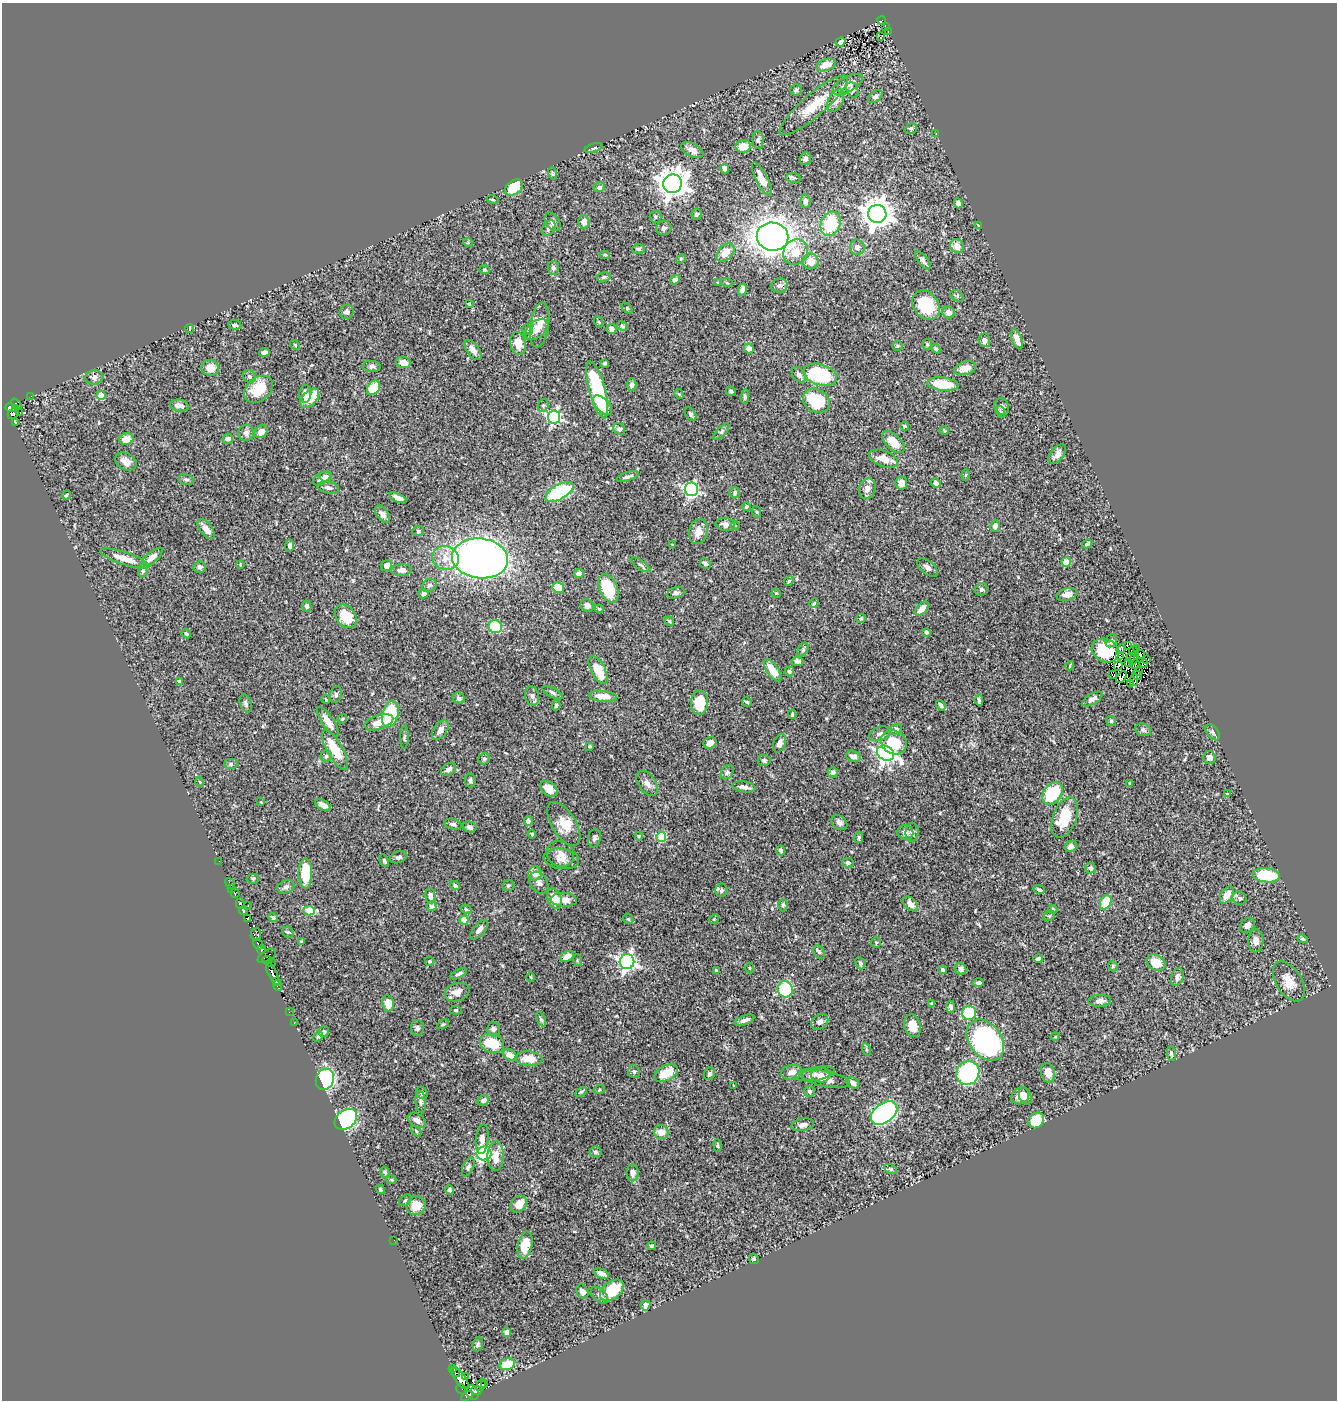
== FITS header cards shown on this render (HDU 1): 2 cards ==
NAXIS1  =                 1335
NAXIS2  =                 1398

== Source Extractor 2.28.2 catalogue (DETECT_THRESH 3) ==
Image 1335 x 1398 px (HDU 1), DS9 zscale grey, 1 PNG px = 1 image px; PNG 1339 x 1402 px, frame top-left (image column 1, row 1398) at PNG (2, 3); each listed source drawn as its Kron ellipse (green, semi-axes under 4 px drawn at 4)
Background 0.523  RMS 0.023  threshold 0.0688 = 3 sigma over >= 5 px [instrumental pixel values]
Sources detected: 451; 5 with non-positive FLUX_AUTO (blend fragments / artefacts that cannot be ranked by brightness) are neither listed nor drawn; the other 446 listed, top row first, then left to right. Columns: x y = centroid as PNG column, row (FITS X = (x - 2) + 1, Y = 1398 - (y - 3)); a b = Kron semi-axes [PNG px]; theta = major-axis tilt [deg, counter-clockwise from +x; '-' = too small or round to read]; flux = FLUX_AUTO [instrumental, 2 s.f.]
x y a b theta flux
881 20 4 2 - 2.6
885 27 3 3 - 18
888 32 3 2 - 4.2
881 37 3 2 - 1.7
840 42 5 4 - 4.3
826 65 10 6 18 22
848 84 17 7 29 16
796 90 6 5 - 2.4
852 90 8 5 -67 5.2
875 96 8 5 39 4.3
836 101 12 7 61 10
814 105 43 11 41 43
911 129 6 5 - 2.9
936 133 3 2 - 1.8
758 140 9 5 -90 3.1
743 146 7 6 - 15
593 148 9 4 16 3.5
692 150 12 6 -27 9.4
805 159 6 5 - 6.6
725 168 5 4 - 5
552 173 6 4 -72 2.1
794 178 7 5 -9 2.5
762 179 18 6 -63 19
673 184 9 9 - 2000
514 187 10 7 36 42
599 187 6 5 - 4.2
493 200 6 3 -19 1.5
805 201 7 5 -88 5.4
958 203 5 4 - 4.8
697 214 5 5 - 2.9
877 214 9 9 - 2400
655 217 6 6 - 2.8
552 222 10 6 -56 5.9
584 222 6 5 - 11
830 224 12 9 70 74
978 225 4 2 - 1.2
549 228 8 6 55 5
664 228 8 7 - 4.4
773 237 16 14 -10 1600
468 243 5 3 - 1.4
957 246 7 6 - 14
857 247 8 7 - 7
638 249 6 5 - 2.9
796 252 13 12 - 21
725 253 11 7 48 20
605 255 5 4 - 2
681 259 5 4 - 1.7
923 260 11 5 -51 6.7
811 261 8 7 - 18
553 268 7 5 -86 3.7
484 270 5 4 - 1.9
604 277 7 5 17 2.8
675 280 5 4 - 4.5
718 283 3 3 - 1.5
727 283 6 4 -19 1.6
779 285 8 7 - 4.3
742 290 6 4 78 6.1
957 296 7 5 -30 2.5
469 304 3 3 - 1.1
926 305 16 12 -55 65
627 308 6 4 -47 1.8
347 312 7 7 - 4.6
949 312 6 6 - 9.3
599 322 6 4 -71 1.5
235 325 6 4 -6 3
540 325 22 9 82 20
622 326 6 4 -28 1.9
190 328 4 2 - 1.6
527 329 5 5 - 2.4
537 329 13 8 37 19
611 329 5 5 - 6
1017 339 10 5 -70 15
984 340 7 6 - 6.5
518 343 11 8 -80 19
927 344 5 4 - 2.2
295 345 6 4 -47 1.9
898 346 5 5 - 1.8
749 348 5 4 - 9.4
936 349 5 4 - 3
473 350 12 6 -53 7.8
265 352 5 4 - 5.1
403 362 7 5 -12 12
605 363 4 3 - 2.7
372 366 9 5 -4 4.8
210 368 8 8 - 16
965 368 11 6 16 16
799 375 8 6 -52 5.8
820 375 17 10 -19 120
249 376 7 6 - 3.4
94 377 9 7 7 5.7
943 384 16 6 -7 48
632 385 6 5 - 4.8
374 388 8 6 51 36
258 389 16 11 41 36
597 390 29 8 -75 150
731 391 5 4 - 2.3
305 394 9 6 84 8.6
679 394 5 4 - 1.7
101 395 4 4 - 20
31 396 2 2 - 2.6
745 397 7 4 85 3
310 398 11 7 47 32
816 401 14 11 -31 79
16 404 6 3 -49 24
543 405 6 5 - 2.8
603 405 12 6 -47 20
179 406 9 6 -11 8.6
1002 407 8 7 - 3.9
11 408 6 4 -16 51
15 409 4 4 - 82
20 412 2 2 - 4.5
1001 412 6 4 -70 1.8
13 414 5 4 - 26
691 414 7 5 -54 3.2
554 417 6 6 - 300
15 423 4 3 - 32
904 426 4 4 - 2.3
619 429 6 5 - 4.5
944 431 5 3 - 1.8
261 432 7 5 40 11
721 432 10 4 45 3.2
246 433 8 8 - 6.4
126 439 7 5 19 21
228 439 5 5 - 4.6
893 442 14 7 -45 23
1057 454 11 6 52 8.7
883 459 15 8 -19 18
126 461 11 8 -29 12
965 475 6 4 87 1.7
326 476 6 5 - 4.6
628 477 11 3 17 4.5
322 478 9 5 32 8.2
186 480 7 5 -13 3.2
901 483 6 6 - 11
936 483 5 4 - 5.7
328 488 11 5 -11 6
867 488 10 8 70 10
691 489 7 6 - 310
559 492 15 7 29 130
735 493 5 5 - 3
66 495 5 3 - 1.9
398 498 9 4 -22 11
746 507 4 4 - 2.5
757 512 6 3 -71 1.7
382 514 10 6 -53 9.1
725 524 9 6 -7 8.4
735 526 4 3 - 1.3
995 526 6 4 77 6.8
206 529 11 6 -52 12
418 531 6 5 - 2.4
698 532 12 9 77 14
1087 544 5 3 - 2.5
290 545 6 4 82 4.4
672 545 4 4 - 1.4
125 558 25 6 -18 21
151 558 14 5 40 13
445 558 13 11 -17 19
480 558 28 20 -7 940
1066 562 4 4 - 36
705 563 6 5 - 4
240 564 4 2 - 1.2
640 565 11 4 -33 3.6
387 566 6 5 - 9
200 567 6 6 - 4.5
928 568 12 6 -38 6.5
402 570 10 6 2 7.4
143 571 7 5 80 3.1
579 574 5 4 - 7.3
789 581 5 4 - 1.8
429 585 7 6 - 4.3
558 587 6 5 - 35
608 588 15 9 -66 72
981 589 6 6 - 4.2
676 593 9 5 14 4.3
776 593 5 4 - 1.5
424 594 5 4 - 4.6
1067 594 10 6 13 8.7
814 603 5 4 - 1.6
307 606 5 4 - 3.5
587 606 7 6 - 7.8
922 608 8 5 47 13
599 609 4 4 - 1.6
346 616 13 9 -51 28
861 618 5 4 - 2
669 621 5 4 - 1.6
495 627 7 6 - 56
926 632 3 3 - 3.6
186 634 5 3 - 2.4
1111 641 7 5 62 3.4
1127 646 2 2 - 0.49
1137 648 3 2 - 4.2
1121 649 5 4 - 3.8
803 650 7 5 63 2.8
1105 650 14 11 -26 56
1133 650 4 2 - 2.9
1141 654 4 3 - 2
1119 656 3 2 - 0.98
1130 657 3 2 - 1.8
1134 658 7 3 61 1.2
1147 660 3 2 - 400
797 661 6 4 -8 4.3
1129 662 2 2 - 1.7
1144 663 4 2 - 0.98
1135 664 5 2 - 0.95
1070 666 5 3 - 1.6
1118 666 5 2 - 1.9
598 670 15 7 -62 35
772 670 13 5 -55 27
789 671 5 4 - 3.7
1138 671 2 2 - 2.5
1113 675 4 2 - 2.3
1137 675 5 2 - 2.6
1121 677 7 3 48 4.4
1134 680 6 2 80 1.8
179 682 4 3 - 4.8
1131 684 3 2 - 1.1
552 692 11 4 -28 4.1
336 695 8 6 72 4.4
532 696 10 7 -76 5.5
603 696 14 5 -5 19
459 698 6 5 - 4.6
1092 699 11 5 32 8.1
326 700 4 3 - 1.5
979 700 6 3 -83 3.1
747 702 5 4 - 1.9
246 703 9 5 -72 4.1
699 703 12 8 88 35
556 705 5 4 - 2.2
941 705 6 4 -52 3.6
390 714 14 8 75 89
792 714 4 3 - 2.1
342 719 5 3 - 1.6
1111 721 5 5 - 2.5
328 722 17 6 -57 15
379 722 15 7 18 16
896 729 6 5 - 4.4
440 730 11 6 53 9.2
1143 730 8 6 -20 4.4
1213 732 9 5 -53 3.8
880 734 11 7 19 5.8
404 737 12 3 87 2.5
894 742 13 11 -25 49
710 743 6 5 - 10
780 743 10 6 68 9.3
590 746 3 2 - 1.5
335 750 23 7 -60 41
885 753 9 7 -30 630
326 756 5 5 - 2.6
853 756 7 5 -17 7.5
1210 757 6 6 - 6.8
484 759 6 5 - 2.7
764 760 6 5 - 3.6
231 764 7 5 0 2.7
449 769 8 5 35 5.4
727 772 7 6 - 3.1
833 772 5 5 - 4.7
470 780 7 5 -82 4.3
200 782 5 3 - 1.3
647 783 14 8 -57 9.2
1130 784 4 3 - 2.6
744 787 11 5 -8 8.1
549 789 10 6 -39 15
1053 794 12 8 53 80
1227 794 3 3 - 1.7
261 802 3 3 - 1
323 805 8 5 -29 8.7
1065 818 21 11 70 47
528 821 5 4 - 4.2
839 823 9 6 -40 5.5
453 824 9 5 -13 4
564 824 25 12 -58 27
470 827 7 5 -16 6.9
905 832 8 7 - 11
912 832 9 6 86 4.1
532 834 4 3 - 2.4
639 836 4 3 - 1.9
661 837 5 5 - 73
859 837 5 4 - 2.5
594 838 9 6 79 4
1071 846 6 5 - 6.6
781 850 5 4 - 4.2
560 854 14 12 -30 13
399 857 9 5 20 3.7
561 859 18 10 -8 13
219 861 2 2 - 3.4
384 861 6 4 -64 2.5
848 863 6 5 - 3.6
1090 868 5 5 - 4.5
535 873 7 6 - 17
305 874 15 6 90 47
1266 875 13 7 -5 72
253 879 5 5 - 2.3
539 883 11 8 -59 7.2
230 884 6 3 -54 15
455 885 5 3 - 2.4
508 885 6 5 - 2.6
286 887 9 6 21 4.4
232 888 3 2 - 3.3
721 890 7 6 - 4.3
1039 890 5 3 - 3.1
235 893 5 4 - 48
1227 895 9 5 57 17
430 896 7 5 -86 6.7
1239 898 7 6 - 4.1
554 899 10 7 -72 25
564 900 13 7 -2 14
1106 902 7 5 60 55
240 904 5 3 - 81
911 904 9 6 -44 9.8
783 905 6 4 89 2.7
248 906 2 2 - 6.4
432 906 5 4 - 6.2
466 909 6 4 -29 2.1
1053 909 5 4 - 2
243 911 4 3 - 90
309 911 6 4 -2 59
1049 916 6 4 41 2.1
248 918 4 2 - 39
273 918 5 4 - 2.6
628 919 5 4 - 1.9
714 919 5 4 - 1.7
464 920 4 4 - 27
1247 925 8 6 46 7.6
479 930 12 5 50 7.8
288 932 6 5 - 2.2
256 934 6 5 - 34
1303 939 5 4 - 2.4
1256 941 11 7 88 9.2
301 942 3 3 - 2.4
876 942 5 4 - 2.1
258 944 6 3 -59 68
261 950 5 4 - 85
819 952 7 5 -59 3
267 956 10 5 30 29
567 956 7 5 32 7.4
1038 959 5 4 - 3.4
267 960 5 2 - 18
577 960 6 4 -73 1.8
430 961 5 4 - 1.9
271 962 2 2 - 8.5
627 962 7 7 - 540
860 963 6 4 -65 3.8
1156 963 10 7 -30 25
1113 966 5 4 - 1.9
750 968 5 3 - 1.3
961 969 6 5 - 6.5
716 970 4 3 - 2.1
942 970 4 4 - 3.1
273 974 13 3 -64 150
459 974 9 3 26 4.3
531 977 4 3 - 1.1
1177 977 9 6 72 5.9
1289 981 22 12 -57 21
276 982 4 3 - 29
979 983 5 4 - 4.5
277 985 6 3 -68 41
785 989 8 7 - 78
457 992 12 9 18 15
1100 1001 11 6 3 7.3
388 1003 8 5 -81 29
931 1004 4 3 - 2.7
950 1007 6 4 87 3.9
456 1010 6 4 -8 2
289 1012 2 2 - 1.1
969 1013 7 7 - 63
541 1019 7 4 -64 3.2
745 1020 10 4 20 6
820 1022 9 7 35 6.3
294 1023 2 2 - 1.8
443 1024 6 4 28 2.3
912 1026 11 8 -75 21
417 1028 8 6 -88 4.3
493 1029 7 6 - 3.8
324 1032 5 5 - 3.9
318 1037 5 4 - 2.3
1055 1037 5 3 - 1.2
985 1040 23 16 -53 340
492 1043 12 9 -21 40
866 1049 6 4 -72 2.2
1171 1054 7 4 -79 2.7
510 1055 7 5 -28 14
529 1059 13 7 -5 24
634 1071 6 5 - 3.3
792 1072 10 7 10 10
666 1073 13 7 28 34
968 1073 12 11 - 240
1048 1073 10 7 -78 14
709 1074 6 5 - 3.9
815 1074 20 6 10 9
821 1075 10 7 -4 7.1
325 1079 11 9 67 230
826 1079 25 7 -11 16
853 1083 7 5 -35 6.9
734 1085 3 2 - 1.4
599 1090 6 3 19 1.7
810 1091 6 5 - 3.2
581 1092 6 4 29 2.2
422 1093 6 5 - 4.5
1020 1096 9 8 - 13
1025 1096 9 6 -68 9.3
483 1100 6 5 - 6.2
421 1102 11 5 -82 4.1
884 1113 15 9 36 410
346 1119 12 9 39 250
417 1120 10 6 -33 7
1036 1120 9 7 40 53
803 1125 11 6 11 7.1
416 1131 6 3 -45 2.1
661 1132 7 7 - 15
482 1139 15 6 83 8.6
718 1145 6 3 -82 1.8
596 1152 6 5 - 2.8
484 1153 7 7 - 180
495 1156 15 8 88 19
468 1167 10 5 66 3.9
890 1169 7 4 -26 2.6
385 1172 5 4 - 2.4
633 1173 8 6 -88 9.4
391 1180 5 4 - 1.9
380 1190 5 4 - 2.6
449 1190 5 4 - 3.5
405 1200 7 5 38 2.6
519 1204 9 7 48 16
416 1206 10 9 - 20
394 1240 2 2 - 5.2
525 1245 14 7 78 33
651 1246 4 3 - 2.1
754 1259 5 4 - 2.3
601 1274 7 4 -24 6.3
612 1290 13 8 40 47
582 1292 7 5 -62 6
599 1295 10 6 -43 5.5
646 1305 5 4 - 7.1
507 1332 5 4 - 8.5
478 1344 7 5 72 3.1
507 1364 8 5 15 43
453 1368 4 2 - 46
455 1372 5 2 - 44
466 1376 4 3 - 26
460 1379 12 5 -55 160
485 1384 3 2 - 30
481 1385 6 4 69 30
461 1389 5 2 - 13
476 1391 5 4 - 210
472 1392 8 6 -61 320
467 1396 6 3 29 100
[5 non-positive-flux detections neither listed nor drawn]